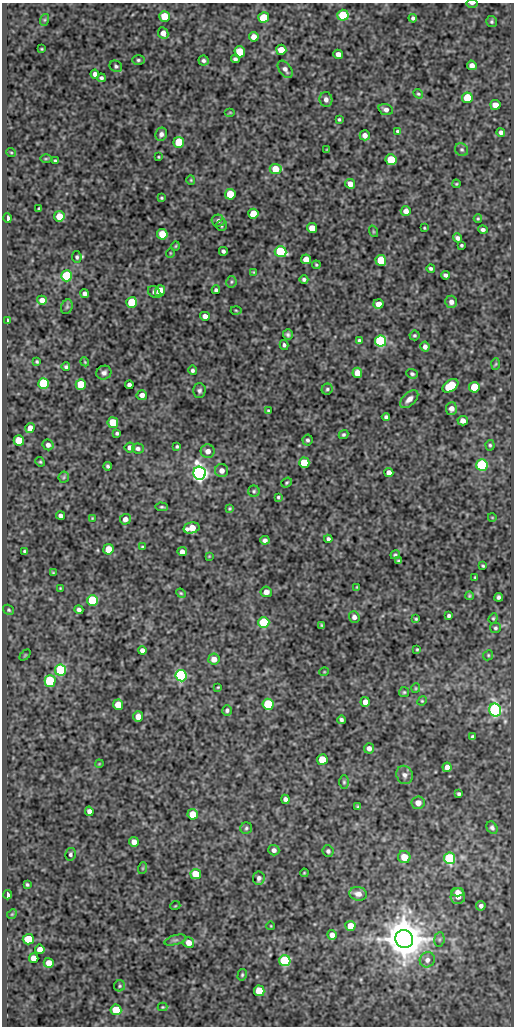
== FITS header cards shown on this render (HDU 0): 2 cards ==
NAXIS1  =                  512
NAXIS2  =                 1024

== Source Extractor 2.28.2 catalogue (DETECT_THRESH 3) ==
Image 512 x 1024 px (HDU 0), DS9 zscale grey, 1 PNG px = 1 image px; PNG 516 x 1028 px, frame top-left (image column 1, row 1024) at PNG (2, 3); each listed source drawn as its Kron ellipse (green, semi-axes under 4 px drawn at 4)
Background 76.8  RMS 0.5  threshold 1.49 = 3 sigma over >= 5 px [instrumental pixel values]
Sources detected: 243; all 243 listed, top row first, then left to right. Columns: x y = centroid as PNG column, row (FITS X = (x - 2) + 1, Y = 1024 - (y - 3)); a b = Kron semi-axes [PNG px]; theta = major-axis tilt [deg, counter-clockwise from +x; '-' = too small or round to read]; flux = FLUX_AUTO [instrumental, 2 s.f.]
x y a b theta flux
472 3 6 2 1 60
343 15 5 5 - 1500
164 16 5 5 - 810
264 17 5 5 - 890
413 18 4 4 - 76
44 20 6 4 71 47
491 22 5 5 - 55
163 33 6 5 - 180
254 37 5 4 - 280
42 49 3 2 - 27
281 50 5 5 - 540
240 52 5 5 - 1400
338 54 5 4 - 180
235 59 4 4 - 75
138 60 6 5 - 62
203 61 5 5 - 80
472 65 5 4 - 160
116 66 6 5 - 63
285 69 10 6 -54 140
95 74 4 4 - 140
101 78 4 4 - 76
418 94 5 4 - 47
467 98 5 5 - 1200
326 99 7 6 - 150
495 105 5 5 - 310
386 110 7 5 -21 130
230 112 5 3 - 33
339 119 3 3 - 42
398 131 4 3 - 63
501 132 4 4 - 94
161 134 7 6 - 120
365 135 5 5 - 190
179 142 5 5 - 1900
327 149 3 2 - 19
462 150 7 6 - 68
11 152 5 3 - 29
158 157 3 2 - 30
46 159 6 4 1 36
391 160 5 5 - 1400
55 161 3 2 - 35
276 169 6 5 - 720
191 180 4 4 - 35
350 184 5 4 - 250
456 184 4 4 - 33
230 194 5 5 - 1300
161 198 3 3 - 37
39 208 3 2 - 38
406 211 5 5 - 190
253 214 5 5 - 900
59 216 5 5 - 560
7 218 4 3 - 200
478 219 4 4 - 37
218 221 6 6 - 100
222 225 6 5 - 66
312 228 5 5 - 400
424 228 3 2 - 31
483 230 5 4 - 84
373 231 6 3 -72 33
162 234 5 5 - 750
458 238 5 4 - 100
461 245 3 3 - 43
176 246 5 3 - 31
223 251 4 3 - 77
281 252 6 5 - 2600
170 253 5 3 - 27
77 257 6 4 -83 63
306 259 5 5 - 320
381 260 5 5 - 1200
316 265 4 3 - 41
431 268 4 3 - 66
253 272 4 4 - 29
445 275 4 4 - 84
67 276 5 5 - 3600
304 279 4 4 - 77
231 282 6 5 - 57
216 290 4 3 - 71
160 291 5 5 - 880
154 292 7 5 -40 78
84 294 4 4 - 100
42 300 5 4 - 220
131 302 5 5 - 1200
451 302 6 6 - 150
378 304 5 5 - 320
67 307 7 5 69 68
236 310 5 3 - 33
205 316 5 4 - 200
7 320 3 2 - 35
288 334 5 5 - 87
414 335 5 5 - 52
359 341 4 3 - 71
381 341 5 5 - 5300
284 345 5 4 - 69
425 347 5 4 - 130
37 362 4 3 - 44
85 362 4 3 - 30
496 364 6 4 87 36
66 367 4 4 - 58
192 370 5 4 - 76
104 373 7 7 - 110
357 373 5 5 - 460
412 374 6 4 -20 64
44 383 5 5 - 2500
81 384 5 5 - 1100
129 385 4 3 - 86
450 386 9 5 35 1400
474 387 5 5 - 1100
327 389 5 5 - 62
199 391 7 6 - 89
142 395 5 5 - 190
409 399 11 6 44 170
451 409 6 5 - 170
268 410 4 3 - 34
386 417 4 4 - 77
463 421 5 5 - 180
113 423 5 5 - 970
30 428 5 4 - 270
117 433 3 3 - 59
343 435 5 4 - 59
307 440 5 5 - 66
19 441 5 5 - 1100
48 445 6 5 - 130
490 445 5 4 - 46
177 446 3 3 - 46
130 447 5 5 - 150
138 448 6 5 - 92
208 451 7 6 - 210
40 462 5 4 - 42
304 463 5 5 - 1300
482 465 6 5 - 3800
108 466 4 3 - 61
222 471 6 6 - 180
389 472 4 4 - 200
199 473 7 6 - 15000
64 477 6 5 - 49
287 483 6 4 39 49
254 491 6 5 - 58
278 497 3 3 - 45
162 507 6 4 -3 50
230 508 4 4 - 40
60 516 4 4 - 110
492 517 4 3 - 23
92 518 3 2 - 26
125 519 5 5 - 170
191 528 8 5 14 510
328 539 4 4 - 86
265 540 5 4 - 110
143 547 4 3 - 44
108 549 5 5 - 600
24 551 3 3 - 38
182 552 5 4 - 200
395 555 5 4 - 50
209 556 3 3 - 26
399 561 3 3 - 43
483 566 3 3 - 39
53 573 3 3 - 32
475 578 4 3 - 39
357 587 3 3 - 28
60 588 3 3 - 28
266 592 6 5 - 210
181 593 5 4 - 39
469 596 4 4 - 45
499 597 4 4 - 75
93 600 5 5 - 3300
9 610 6 4 -34 49
79 610 5 4 - 110
449 616 4 3 - 70
354 617 6 5 - 130
493 618 5 4 - 43
416 619 3 3 - 38
264 622 5 5 - 1600
322 625 4 3 - 42
495 628 5 5 - 58
417 649 3 3 - 37
142 650 4 4 - 120
25 655 6 4 45 37
488 655 5 4 - 43
214 659 5 5 - 320
61 670 5 5 - 3100
324 672 5 3 - 26
181 676 6 5 - 6400
50 681 6 5 - 2800
218 687 3 3 - 30
416 688 5 4 - 36
404 692 5 5 - 48
422 701 5 4 - 37
365 702 5 4 - 240
268 704 5 5 - 2600
118 705 5 5 - 550
227 710 5 5 - 74
495 710 6 6 - 7900
138 717 5 5 - 300
341 720 4 3 - 81
472 737 4 3 - 59
369 748 5 5 - 170
322 759 5 5 - 1100
99 764 4 3 - 29
447 767 4 4 - 180
405 775 9 8 - 150
344 782 7 5 -90 56
459 794 4 3 - 64
285 799 4 4 - 110
418 803 6 6 - 220
358 807 4 3 - 53
89 811 5 4 - 150
193 814 5 5 - 550
246 828 6 5 - 64
492 828 6 5 - 83
134 842 5 4 - 200
274 850 5 5 - 130
328 851 5 5 - 83
70 854 6 5 - 69
404 857 6 6 - 420
449 858 6 5 - 3900
143 868 6 4 71 34
304 873 4 3 - 30
196 874 5 5 - 680
259 878 7 6 - 110
27 885 4 3 - 48
457 892 6 4 0 150
358 894 9 6 -9 190
7 895 4 3 - 160
458 896 8 7 - 220
175 906 5 3 - 27
481 906 5 4 - 96
12 914 5 4 - 34
271 926 4 3 - 25
350 926 5 5 - 450
332 935 5 4 - 200
28 939 5 5 - 980
404 939 9 8 - 110000
439 939 7 5 83 65
175 940 11 4 17 75
189 943 5 5 - 280
40 949 4 4 - 240
34 958 5 4 - 310
427 960 8 7 - 150
285 961 5 5 - 4000
49 963 5 5 - 320
242 975 6 4 75 51
120 986 5 5 - 53
259 991 5 5 - 950
163 1007 5 4 - 34
116 1010 5 5 - 1500
At the frame edge (FLAGS 8, measured only in part): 1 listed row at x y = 472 3